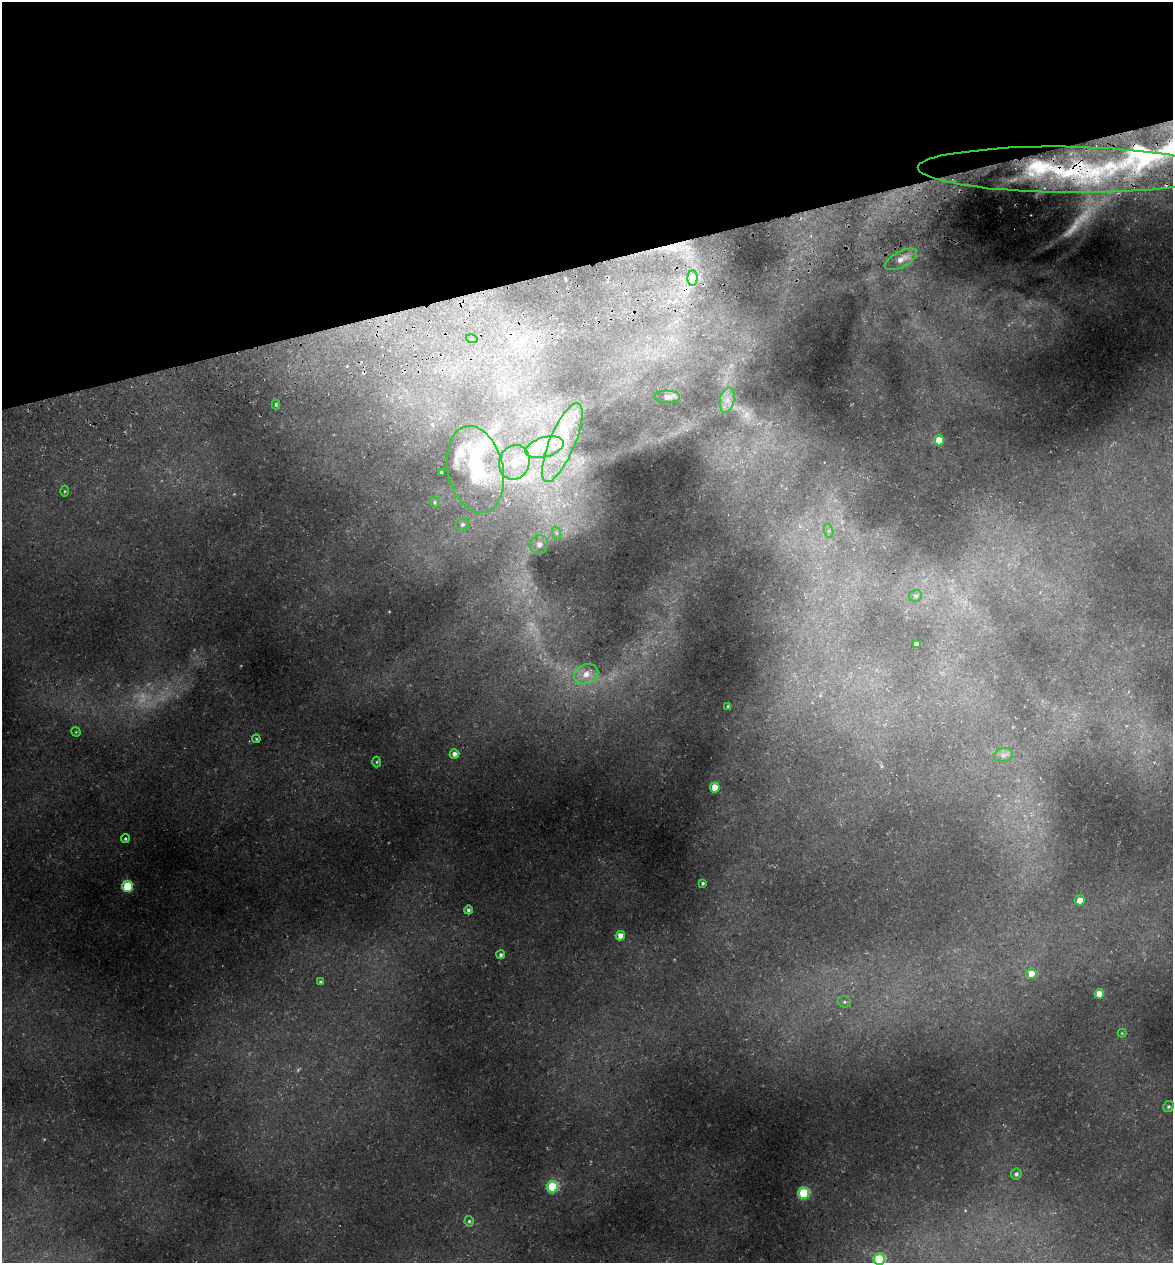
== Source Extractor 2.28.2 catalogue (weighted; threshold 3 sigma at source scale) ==
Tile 3 of 4 x 4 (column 3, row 1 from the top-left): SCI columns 2485-3655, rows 3857-5117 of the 4922 x 5194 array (HDU 1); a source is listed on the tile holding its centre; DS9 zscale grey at full resolution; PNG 1175 x 1265 px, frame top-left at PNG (2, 2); each listed source drawn as its Kron ellipse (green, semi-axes under 4 px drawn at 4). Shown black and unused: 21% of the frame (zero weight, under 3 of 5 exposures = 5% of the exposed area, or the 3 px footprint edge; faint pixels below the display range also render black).
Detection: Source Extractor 2.28.2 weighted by HDU 2 'WHT'; one run over the whole footprint, this tile lists its part. Background 0.224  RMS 0.0099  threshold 0.0444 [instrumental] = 3 sigma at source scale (4.5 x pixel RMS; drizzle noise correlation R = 1.50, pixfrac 1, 0.0396/0.0396 arcsec/px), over >= 5 px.
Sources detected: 56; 3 too faint to see at this stretch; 1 inside a brighter object's white glare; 1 cosmic-ray / hot-pixel residue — neither listed nor drawn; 4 inside a brighter listed object's ellipse — not listed separately; the other 47 listed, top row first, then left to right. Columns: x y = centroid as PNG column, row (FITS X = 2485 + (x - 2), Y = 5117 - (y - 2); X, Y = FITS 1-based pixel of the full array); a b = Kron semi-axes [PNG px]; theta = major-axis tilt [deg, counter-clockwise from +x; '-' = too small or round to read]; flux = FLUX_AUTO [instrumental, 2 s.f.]
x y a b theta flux
1065 170 147 23 -1 190
901 259 17 8 28 8.4
692 278 8 5 90 4.2
472 339 6 3 -17 1.7
667 397 13 6 -1 3.1
727 400 13 7 78 7.5
276 404 5 4 - 1.5
939 440 5 5 - 15
562 442 42 12 67 40
544 447 19 10 16 17
514 462 17 15 70 17
475 469 44 27 -77 66
441 472 3 3 - 1.2
65 491 5 3 - 0.93
435 502 5 4 - 1.4
462 524 6 6 - 2.3
829 531 7 4 -72 2.7
556 533 7 4 -71 2.2
539 544 9 9 - 6.3
915 596 6 6 - 2.1
916 644 4 4 - 2.5
586 674 12 9 22 10
728 707 3 3 - 1.4
76 732 5 4 - 0.9
256 739 4 3 - 1.1
454 754 5 4 - 4.2
1003 755 9 7 15 4
377 762 5 3 - 1
715 787 5 5 - 14
125 839 4 4 - 1.4
703 883 4 3 - 1.5
127 886 5 5 - 46
1080 900 5 5 - 8.4
468 910 4 4 - 1.9
620 936 5 4 - 6.9
501 955 4 4 - 2
1031 974 5 5 - 11
320 982 4 3 - 1.3
1099 994 5 4 - 11
844 1002 7 5 -19 2
1122 1033 4 4 - 0.82
1168 1107 5 5 - 2
1016 1174 6 5 - 2.5
552 1187 6 5 - 76
804 1193 5 5 - 67
469 1221 5 4 - 1.5
879 1259 5 5 - 66
Overlapping masked pixels (flux is a lower limit): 1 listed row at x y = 1065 170
Isophote crosses this tile's border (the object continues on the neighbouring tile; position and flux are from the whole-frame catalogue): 1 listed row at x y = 879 1259